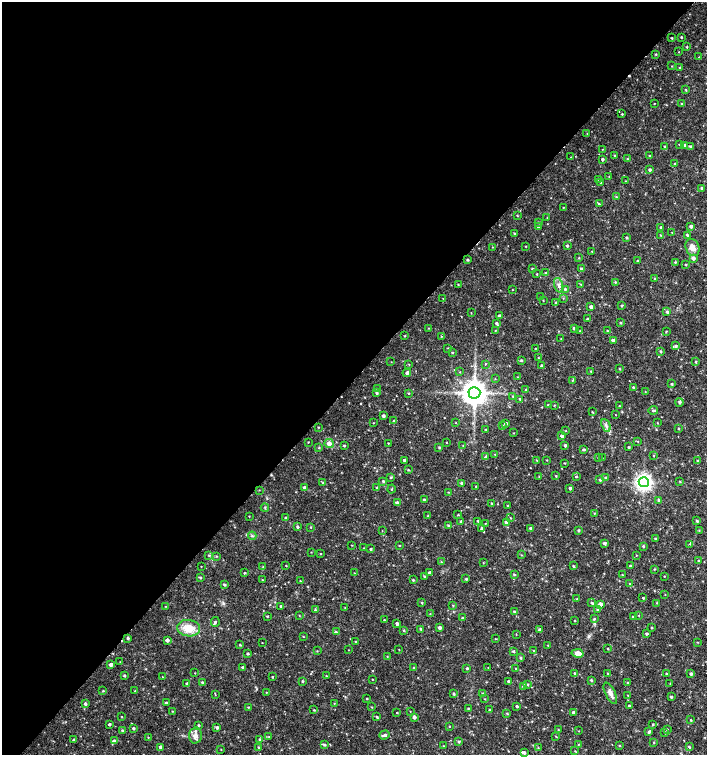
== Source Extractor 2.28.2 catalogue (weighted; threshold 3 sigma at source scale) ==
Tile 5 of 4 x 4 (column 1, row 2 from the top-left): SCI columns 226-1634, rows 3013-4517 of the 6023 x 6029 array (HDU 1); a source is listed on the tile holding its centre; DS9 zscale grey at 2 x 2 block average (1 PNG px = mean of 2 x 2 image px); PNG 709 x 757 px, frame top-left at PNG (2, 2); each listed source drawn as its Kron ellipse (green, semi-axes under 4 px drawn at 4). Shown black and unused: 50% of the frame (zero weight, under 2 of 3 exposures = <1% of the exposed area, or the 3 px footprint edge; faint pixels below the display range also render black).
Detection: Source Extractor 2.28.2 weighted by HDU 2 'WHT'; one run over the whole footprint, this tile lists its part. Background 0.0179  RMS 0.0033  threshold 0.0149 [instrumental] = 3 sigma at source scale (4.5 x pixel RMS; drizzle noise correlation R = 1.50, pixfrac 1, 0.0396/0.0396 arcsec/px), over >= 5 px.
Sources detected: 395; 4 cosmic-ray / hot-pixel residue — neither listed nor drawn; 6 inside a brighter listed object's ellipse — not listed separately; the other 385 listed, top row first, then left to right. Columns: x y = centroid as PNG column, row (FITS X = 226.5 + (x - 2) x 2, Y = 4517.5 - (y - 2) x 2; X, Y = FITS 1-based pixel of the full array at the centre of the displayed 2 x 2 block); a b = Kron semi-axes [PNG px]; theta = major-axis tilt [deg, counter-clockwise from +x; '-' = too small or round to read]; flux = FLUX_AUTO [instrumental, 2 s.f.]
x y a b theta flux
681 37 2 2 - 0.64
672 38 2 2 - 0.64
687 47 2 2 - 0.69
679 52 2 2 - 0.28
656 54 3 2 - 0.8
699 57 2 2 - 0.34
672 66 2 2 - 0.39
679 68 3 2 - 0.55
686 90 3 2 - 0.68
654 104 2 2 - 0.43
682 104 2 2 - 0.77
622 114 2 2 - 0.69
587 133 2 2 - 0.32
679 145 4 2 - 0.77
684 145 4 3 - 1.4
665 146 2 2 - 0.94
691 146 4 3 - 1.7
602 149 2 2 - 0.29
614 155 3 2 - 0.58
649 156 3 2 - 0.63
571 157 3 2 - 0.3
602 159 2 2 - 1.5
627 159 3 2 - 0.51
674 164 2 2 - 0.37
650 170 3 3 - 1.5
609 176 2 2 - 0.39
598 179 3 2 - 0.36
625 181 2 2 - 0.33
600 183 2 2 - 0.55
702 188 3 3 - 1.4
616 197 3 2 - 0.5
599 204 3 2 - 0.74
563 207 3 2 - 0.48
517 215 3 2 - 0.51
547 218 3 2 - 0.33
538 222 3 2 - 0.94
691 226 3 3 - 1.9
538 227 3 2 - 1.3
661 227 3 2 - 1.4
672 232 2 2 - 0.42
514 233 3 2 - 0.78
660 235 3 2 - 0.52
687 235 2 2 - 1.1
626 238 2 2 - 1
525 246 3 2 - 0.39
567 246 2 2 - 1.2
492 247 3 2 - 0.37
692 247 9 6 -68 5
592 251 2 2 - 0.45
579 258 2 2 - 0.44
693 258 3 3 - 3.4
468 260 2 2 - 1.1
638 260 3 2 - 0.52
675 262 3 2 - 0.64
685 265 3 2 - 0.52
532 269 3 2 - 1.3
581 269 3 3 - 1.5
545 273 3 2 - 0.68
537 274 2 2 - 0.58
655 279 3 2 - 1.2
615 282 3 3 - 0.78
458 284 2 2 - 0.38
581 284 3 2 - 0.46
559 285 7 4 -73 2.8
565 289 3 3 - 1
512 290 2 2 - 0.43
541 297 3 2 - 0.56
443 298 2 2 - 0.27
563 298 3 2 - 0.42
543 301 2 2 - 0.39
556 303 2 2 - 1.1
621 306 3 2 - 0.91
591 307 3 2 - 2.7
667 312 4 3 - 1.4
471 313 3 2 - 0.31
499 315 2 2 - 1
587 319 2 2 - 1.2
620 322 3 2 - 0.51
496 323 3 2 - 1.4
428 328 3 2 - 0.37
574 328 3 2 - 1.6
495 331 3 2 - 0.46
580 331 2 2 - 0.48
607 331 2 2 - 0.64
666 331 2 2 - 0.54
405 336 3 2 - 0.47
441 336 3 2 - 0.56
561 339 2 2 - 0.29
613 340 3 3 - 1.9
676 346 4 3 - 1.5
448 348 2 2 - 0.43
535 348 2 2 - 0.34
660 351 2 2 - 1.1
452 352 2 2 - 0.56
538 358 3 2 - 0.43
521 360 3 3 - 0.92
391 362 2 2 - 0.28
696 362 3 2 - 0.78
409 364 2 2 - 0.37
485 364 3 2 - 0.39
542 366 3 2 - 2.7
619 369 3 2 - 0.59
591 371 3 2 - 0.68
460 372 3 2 - 0.39
407 373 4 3 - 1.4
517 377 2 2 - 0.26
495 379 2 2 - 0.4
572 380 3 2 - 0.55
672 384 3 2 - 0.85
633 387 3 2 - 0.94
378 389 2 2 - 0.38
526 390 3 2 - 0.71
645 392 3 2 - 0.32
377 393 3 2 - 1.3
409 393 3 2 - 0.6
474 393 6 6 - 1100
513 396 3 2 - 0.44
520 399 2 2 - 1.3
680 402 4 3 - 1.2
548 405 2 2 - 0.74
554 405 3 2 - 0.41
619 406 2 2 - 0.59
653 410 5 2 - 0.94
592 412 4 2 - 0.5
615 415 2 2 - 0.31
383 416 4 3 - 2
394 421 3 2 - 0.75
373 423 2 2 - 0.33
456 423 3 2 - 0.29
657 423 3 2 - 0.43
506 424 3 3 - 2.3
606 425 7 3 -65 1.9
502 426 3 2 - 0.68
318 427 2 2 - 0.49
486 429 3 2 - 0.4
678 429 2 2 - 0.67
566 431 3 2 - 0.35
513 433 3 2 - 0.35
562 436 3 2 - 2.9
637 441 3 2 - 0.37
308 442 2 2 - 0.44
446 442 2 2 - 0.29
329 443 5 4 - 4.4
388 443 2 2 - 0.48
344 445 3 2 - 0.91
463 445 3 2 - 0.31
565 445 3 3 - 1.4
319 447 3 2 - 0.55
439 447 3 2 - 0.72
629 447 3 2 - 0.65
583 449 4 3 - 1.2
494 454 2 2 - 0.27
653 456 2 2 - 0.46
486 457 4 3 - 2.3
598 458 2 2 - 0.4
602 458 2 2 - 0.31
404 460 3 2 - 1.3
537 460 3 2 - 0.57
547 460 3 2 - 0.44
698 460 2 2 - 0.55
565 463 3 2 - 0.47
408 470 3 2 - 0.7
556 476 2 2 - 0.6
391 477 3 2 - 0.98
539 477 2 2 - 0.38
576 477 2 2 - 0.73
606 478 3 3 - 1.2
600 480 2 2 - 1.2
383 481 3 2 - 0.99
680 481 2 2 - 0.53
644 482 5 5 - 340
323 483 3 3 - 0.77
462 483 2 2 - 2.6
476 486 2 2 - 0.4
304 487 3 2 - 1.4
377 487 2 2 - 0.8
570 488 3 2 - 1.3
391 489 4 2 - 0.58
259 490 2 2 - 0.31
448 492 3 2 - 0.41
424 500 3 3 - 1
659 500 3 3 - 1.1
397 502 3 2 - 1.7
492 503 2 2 - 0.59
508 506 2 2 - 0.74
265 507 4 3 - 0.82
594 513 2 2 - 0.49
458 515 3 2 - 0.55
249 516 2 2 - 0.42
428 516 3 2 - 0.54
285 518 3 2 - 1.1
510 518 3 2 - 0.43
461 521 3 2 - 0.89
478 521 3 3 - 0.69
697 521 3 3 - 0.91
506 522 3 3 - 2.5
485 523 3 2 - 0.38
448 526 3 3 - 1.2
297 527 3 3 - 1.4
311 527 3 2 - 0.45
531 528 3 3 - 2.3
482 529 4 3 - 1.8
578 530 2 2 - 1.1
699 530 2 2 - 0.4
382 531 3 2 - 0.31
252 536 4 3 - 1.1
655 539 3 3 - 0.96
605 543 3 2 - 2.2
690 544 3 2 - 0.36
352 545 2 2 - 0.36
399 545 2 2 - 0.51
643 546 3 3 - 1.1
364 548 3 2 - 0.53
370 549 2 2 - 0.92
311 552 2 2 - 0.3
320 553 2 2 - 0.42
209 555 4 3 - 0.81
521 555 2 2 - 0.46
636 555 3 2 - 0.34
216 556 3 3 - 0.65
698 561 2 2 - 0.49
441 562 3 3 - 0.59
483 563 2 2 - 0.36
201 566 2 2 - 0.35
286 566 2 2 - 0.4
573 566 2 2 - 0.81
630 566 2 2 - 0.96
263 567 2 2 - 0.46
654 569 3 2 - 0.5
429 572 3 3 - 1.4
244 573 2 2 - 0.68
354 573 3 2 - 0.3
514 575 3 3 - 0.84
622 575 3 2 - 0.36
425 576 3 2 - 1.2
664 576 2 2 - 0.39
200 577 3 3 - 0.87
466 579 3 2 - 0.86
262 580 3 2 - 0.43
413 580 3 2 - 0.8
300 581 2 2 - 0.42
630 584 3 2 - 0.48
224 585 3 2 - 1.2
665 594 2 2 - 0.34
643 598 2 2 - 0.64
577 599 3 2 - 0.51
422 603 3 2 - 0.64
592 603 3 2 - 1.1
656 603 3 2 - 0.41
600 604 3 3 - 5.2
453 605 3 2 - 0.41
165 606 3 2 - 0.35
281 606 3 2 - 1
345 608 2 2 - 0.34
315 610 3 2 - 0.8
598 610 3 2 - 0.73
514 611 2 2 - 0.86
430 614 2 2 - 0.34
639 615 2 2 - 0.4
267 616 3 2 - 0.59
299 616 3 2 - 0.36
633 617 3 3 - 1.3
462 618 3 2 - 1.2
594 619 4 2 - 0.66
384 620 2 2 - 0.44
575 621 2 2 - 0.52
215 622 5 3 - 1.2
397 624 2 2 - 2.2
652 627 2 2 - 0.68
189 628 11 8 -8 14
439 628 3 3 - 2.8
421 629 3 2 - 1.3
539 630 3 2 - 1.5
404 631 3 3 - 0.69
336 632 4 3 - 0.92
516 634 2 2 - 0.47
646 634 3 2 - 1.3
303 636 3 2 - 0.38
128 638 3 3 - 1.2
495 639 3 2 - 0.43
167 640 3 3 - 2.8
356 641 3 2 - 0.57
698 642 3 2 - 0.37
262 643 2 2 - 0.3
240 645 3 2 - 0.65
548 645 2 2 - 0.45
608 649 3 2 - 0.55
348 650 2 2 - 0.24
399 650 2 2 - 0.33
317 651 3 2 - 0.46
513 651 3 3 - 1.1
534 651 2 2 - 0.65
578 653 6 4 -12 5.9
248 654 3 3 - 0.87
387 656 2 2 - 0.38
520 658 3 3 - 1
120 662 2 2 - 0.25
111 664 3 3 - 2.9
242 667 2 2 - 0.94
414 667 2 2 - 0.53
488 667 3 2 - 0.3
467 668 2 2 - 0.96
516 669 2 2 - 0.66
195 673 2 2 - 0.33
575 673 3 3 - 1.1
608 673 3 2 - 0.51
667 674 3 2 - 0.97
691 674 2 2 - 1.5
124 675 2 2 - 1.1
326 676 3 2 - 0.61
162 677 3 2 - 0.28
272 677 2 2 - 0.53
372 679 2 2 - 0.43
591 680 3 2 - 1.1
302 681 3 2 - 0.84
508 681 2 2 - 1.3
202 682 2 2 - 1.1
187 683 3 3 - 1.2
628 683 2 2 - 0.61
670 683 3 2 - 0.36
527 684 3 3 - 1.1
523 686 3 3 - 0.91
103 691 3 2 - 0.56
135 691 3 2 - 0.53
266 692 3 2 - 0.44
482 693 2 2 - 0.6
610 693 11 5 -63 4.2
454 694 3 2 - 0.85
215 695 4 2 - 0.51
628 695 2 2 - 0.41
671 697 2 2 - 1.2
367 699 3 2 - 0.49
484 699 3 2 - 0.39
166 703 2 2 - 1.3
334 703 2 2 - 0.38
85 704 3 3 - 1.3
517 706 3 2 - 0.99
629 706 3 2 - 0.74
248 707 3 2 - 0.67
372 707 3 2 - 0.46
468 708 2 2 - 0.74
314 710 3 2 - 0.64
490 710 2 2 - 0.72
172 711 3 2 - 0.42
410 711 2 2 - 0.32
397 713 2 2 - 0.48
507 713 3 2 - 0.6
573 713 3 3 - 2.7
121 716 2 2 - 0.37
377 717 3 2 - 0.94
414 717 3 3 - 2.3
691 720 2 2 - 0.66
109 724 2 2 - 1.3
653 724 3 2 - 0.76
199 725 2 2 - 0.91
450 726 2 2 - 0.41
217 727 3 3 - 1.4
133 728 2 2 - 1.3
558 729 3 2 - 0.42
667 729 3 3 - 0.71
122 730 3 3 - 0.81
579 731 2 2 - 0.35
649 732 4 2 - 1.3
665 732 2 2 - 0.77
195 735 8 6 78 3.7
385 735 5 3 - 1.9
556 736 3 2 - 0.41
148 737 2 2 - 0.42
269 737 3 2 - 0.56
260 739 3 3 - 1.1
74 740 3 2 - 1.5
114 741 3 3 - 2.3
459 741 3 3 - 1
654 742 3 2 - 0.53
578 744 3 2 - 0.38
324 745 4 3 - 1.1
443 746 2 2 - 0.33
620 746 3 2 - 0.6
161 747 3 3 - 2.8
258 747 3 2 - 0.79
689 747 4 2 - 0.66
538 748 3 2 - 0.56
221 749 2 2 - 0.39
575 751 3 2 - 0.49
524 752 3 3 - 1.3
Overlapping masked pixels (flux is a lower limit): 1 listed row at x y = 128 638
Diffuse or blended objects may show on this block-average render without a row.